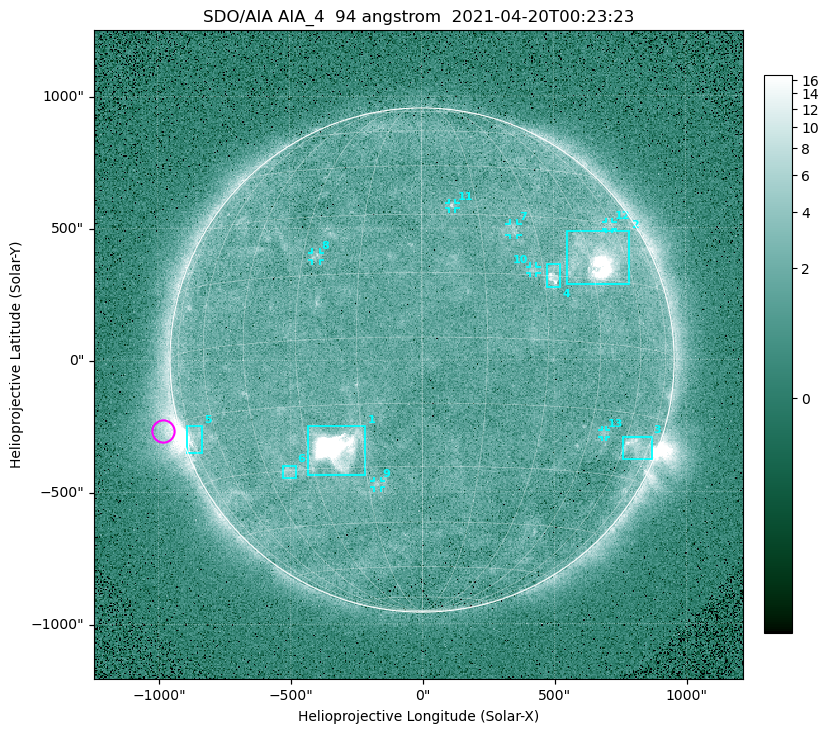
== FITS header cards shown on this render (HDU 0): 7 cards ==
TELESCOP= 'SDO/AIA '
INSTRUME= 'AIA_4   '
WAVELNTH=                   94
WAVEUNIT= 'angstrom'
DATE-OBS= '2021-04-20T00:23:23.12'
CTYPE1  = 'HPLN-TAN'
CTYPE2  = 'HPLT-TAN'

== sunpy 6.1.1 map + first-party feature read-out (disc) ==
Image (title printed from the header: SDO/AIA AIA_4  94 angstrom  2021-04-20T00:23:23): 512 x 512 px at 4.8 arcsec/px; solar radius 955 arcsec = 199 px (full disc in frame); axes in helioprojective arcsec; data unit not stated in the header (colour bar unlabelled)
Orientation: roll -0.138 deg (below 1 deg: not rotated)
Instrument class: DISC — disc imager (sunpy class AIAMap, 94 A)
Bright regions (active regions / flare kernels): reference = the median radial profile (limb darkening/brightening removed); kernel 5 px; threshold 5 sigma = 2.43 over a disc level ~1.73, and >= 1.15x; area >= 9 px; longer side >= 5 px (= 24 arcsec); searched inside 0.97 R_sun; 13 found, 13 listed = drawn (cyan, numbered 1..; 7 of them under ~33 arcsec drawn as corner ticks so the feature stays visible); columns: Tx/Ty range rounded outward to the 10 arcsec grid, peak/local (2 s.f.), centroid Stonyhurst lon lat
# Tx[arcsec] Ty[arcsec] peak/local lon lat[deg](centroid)
1 -430..-210 -440..-250 603 -22 -25
2 550..790 280..490 33 +48 +20
3 760..870 -380..-290 4.6 +67 -22
4 470..530 270..360 5.5 +33 +15
5 -900..-830 -350..-250 6.6 -73 -19
6 -530..-480 -450..-400 3 -38 -30
7 330..370 470..520 3 +24 +26
8 -420..-380 380..410 3.1 -26 +20
9 -180..-160 -480..-450 3 -12 -34
10 410..440 330..360 2.8 +27 +16
11 100..130 570..600 3 +8 +33
12 700..730 490..520 2.4 +58 +29
13 680..700 -290..-260 2.7 +50 -20
Off-limb structures (1.02-1.3 R_sun): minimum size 50 px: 5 found; the strongest spans PA ~90..115 deg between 1.02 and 1.21 R_sun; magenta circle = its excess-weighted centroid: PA ~105 deg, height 1.06 R_sun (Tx ~-980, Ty ~-270 arcsec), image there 4.5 x the reference